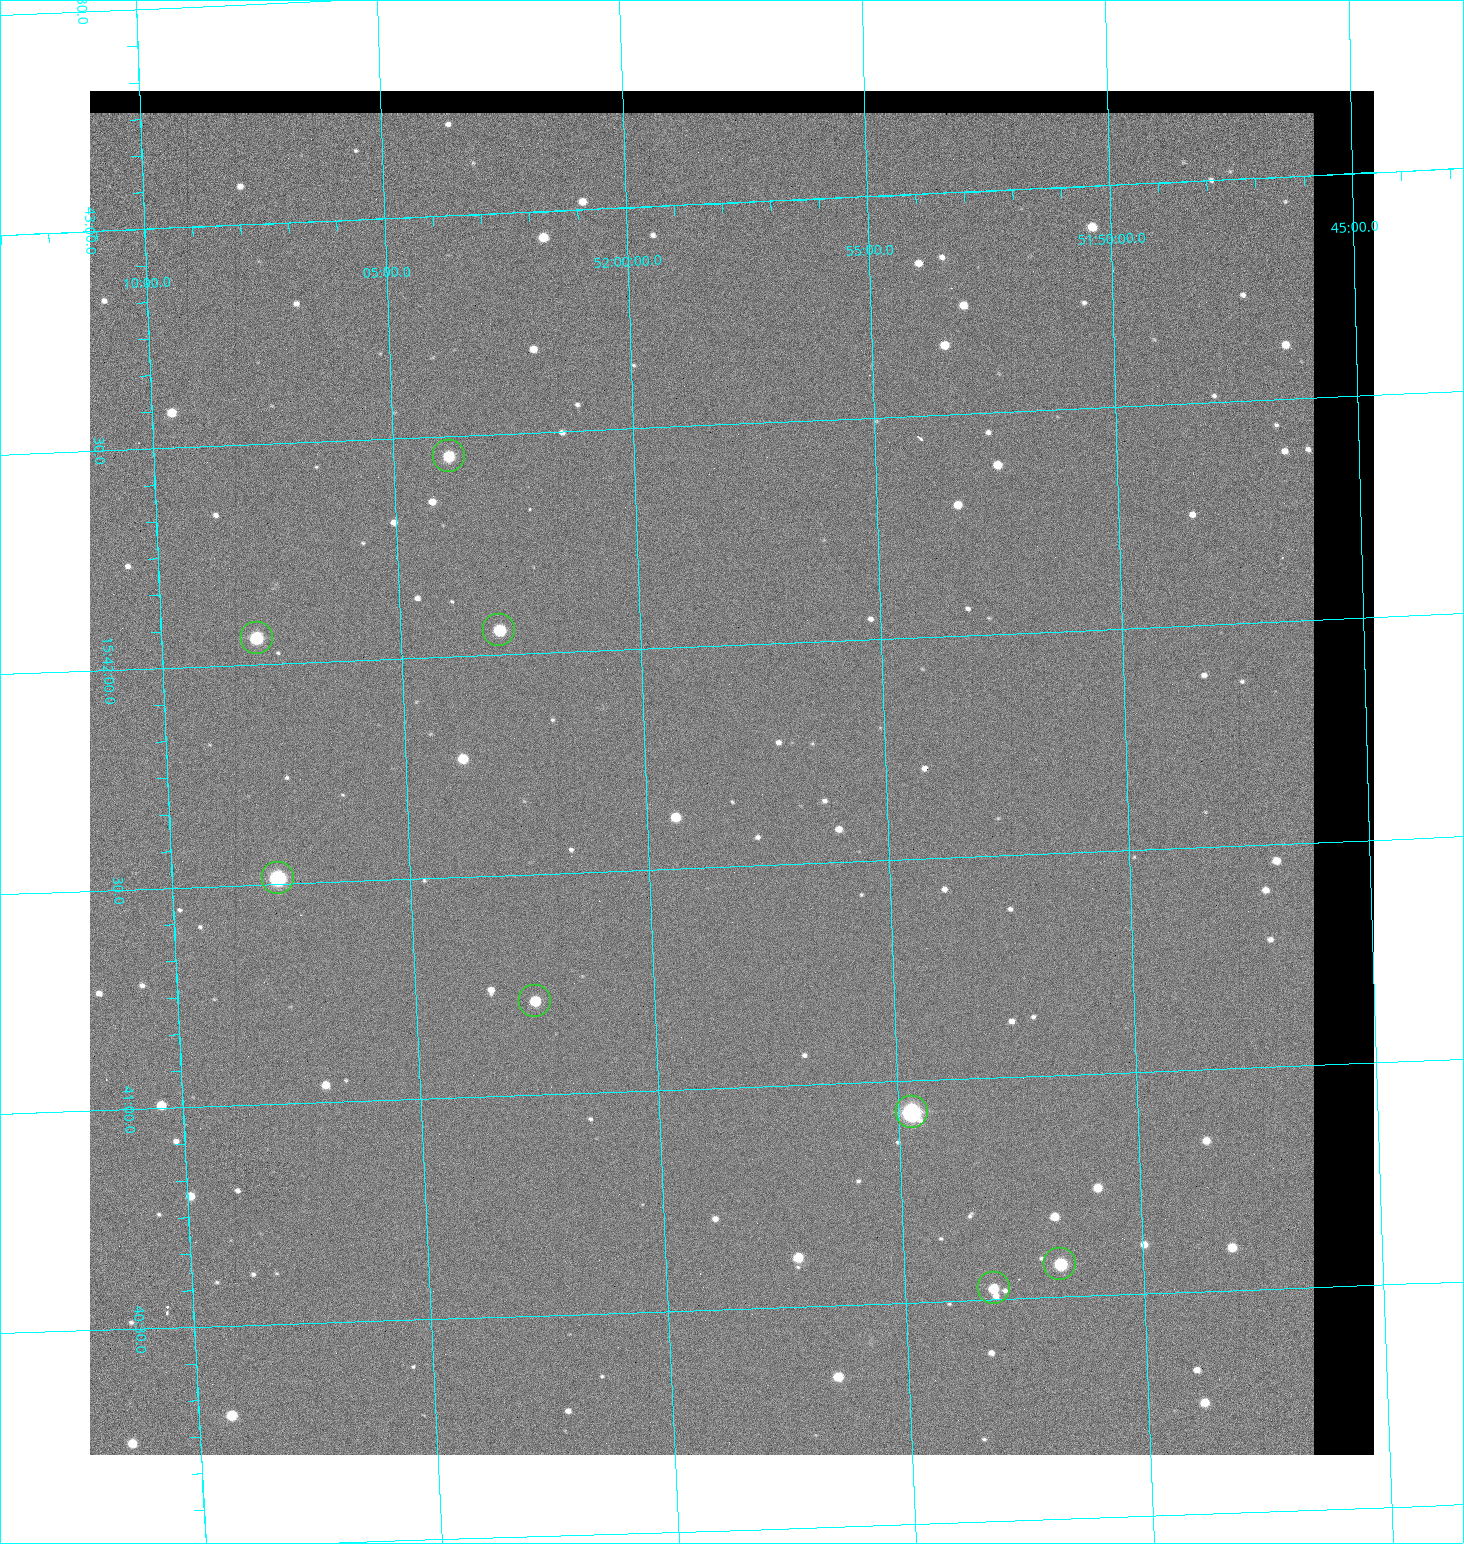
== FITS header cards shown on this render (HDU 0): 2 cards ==
NAXIS1  =                 1284 / length of data axis 1
NAXIS2  =                 1364 / length of data axis 2

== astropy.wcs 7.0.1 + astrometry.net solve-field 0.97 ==
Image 1284 x 1364 px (HDU 0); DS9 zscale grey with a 90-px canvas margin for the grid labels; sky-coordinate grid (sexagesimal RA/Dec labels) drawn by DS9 from the SOLVED WCS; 8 Tycho-2 reference stars matched to detected sources circled (green)
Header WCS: RA---TAN/DEC--TAN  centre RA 15:41:43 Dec +51:58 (235.43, +51.97 deg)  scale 1.26 arcsec/px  FOV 26.9' x 28.5'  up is +92 deg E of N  parity flipped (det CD > 0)
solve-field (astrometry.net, Tycho-2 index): VERIFIED the header's WCS against the Tycho-2 star catalogue (8 matches, 0 conflicts) and refined it, rather than solving blind
Solved WCS: RA---TAN-SIP/DEC--TAN-SIP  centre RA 15:41:43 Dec +51:58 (235.43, +51.97 deg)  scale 1.25 arcsec/px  FOV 26.8' x 28.5'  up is +92 deg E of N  parity flipped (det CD > 0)
The solver's refit moves the header's centre by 0.46 arcsec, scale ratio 0.9965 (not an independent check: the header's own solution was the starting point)
Tycho-2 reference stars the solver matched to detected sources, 8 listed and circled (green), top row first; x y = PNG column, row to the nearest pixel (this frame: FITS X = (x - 90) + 1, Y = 1364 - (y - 91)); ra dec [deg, ICRS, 3 dp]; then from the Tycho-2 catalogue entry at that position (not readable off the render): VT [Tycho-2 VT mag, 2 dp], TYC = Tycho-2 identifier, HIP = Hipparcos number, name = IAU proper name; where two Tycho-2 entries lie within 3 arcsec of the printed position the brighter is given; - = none
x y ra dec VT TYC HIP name
449 456 235.614 +52.064 11.61 3489-1132-1 - -
499 630 235.514 +52.049 11.19 3489-1407-1 - -
257 638 235.515 +52.133 11.12 3489-1380-1 - -
278 878 235.378 +52.130 9.31 3489-1322-1 76850 -
535 1001 235.303 +52.042 11.52 3489-958-1 - -
912 1112 235.232 +51.912 9.59 3489-824-1 - -
1060 1264 235.143 +51.862 10.97 3489-1016-1 - -
994 1288 235.131 +51.886 12.29 3489-908-1 - -